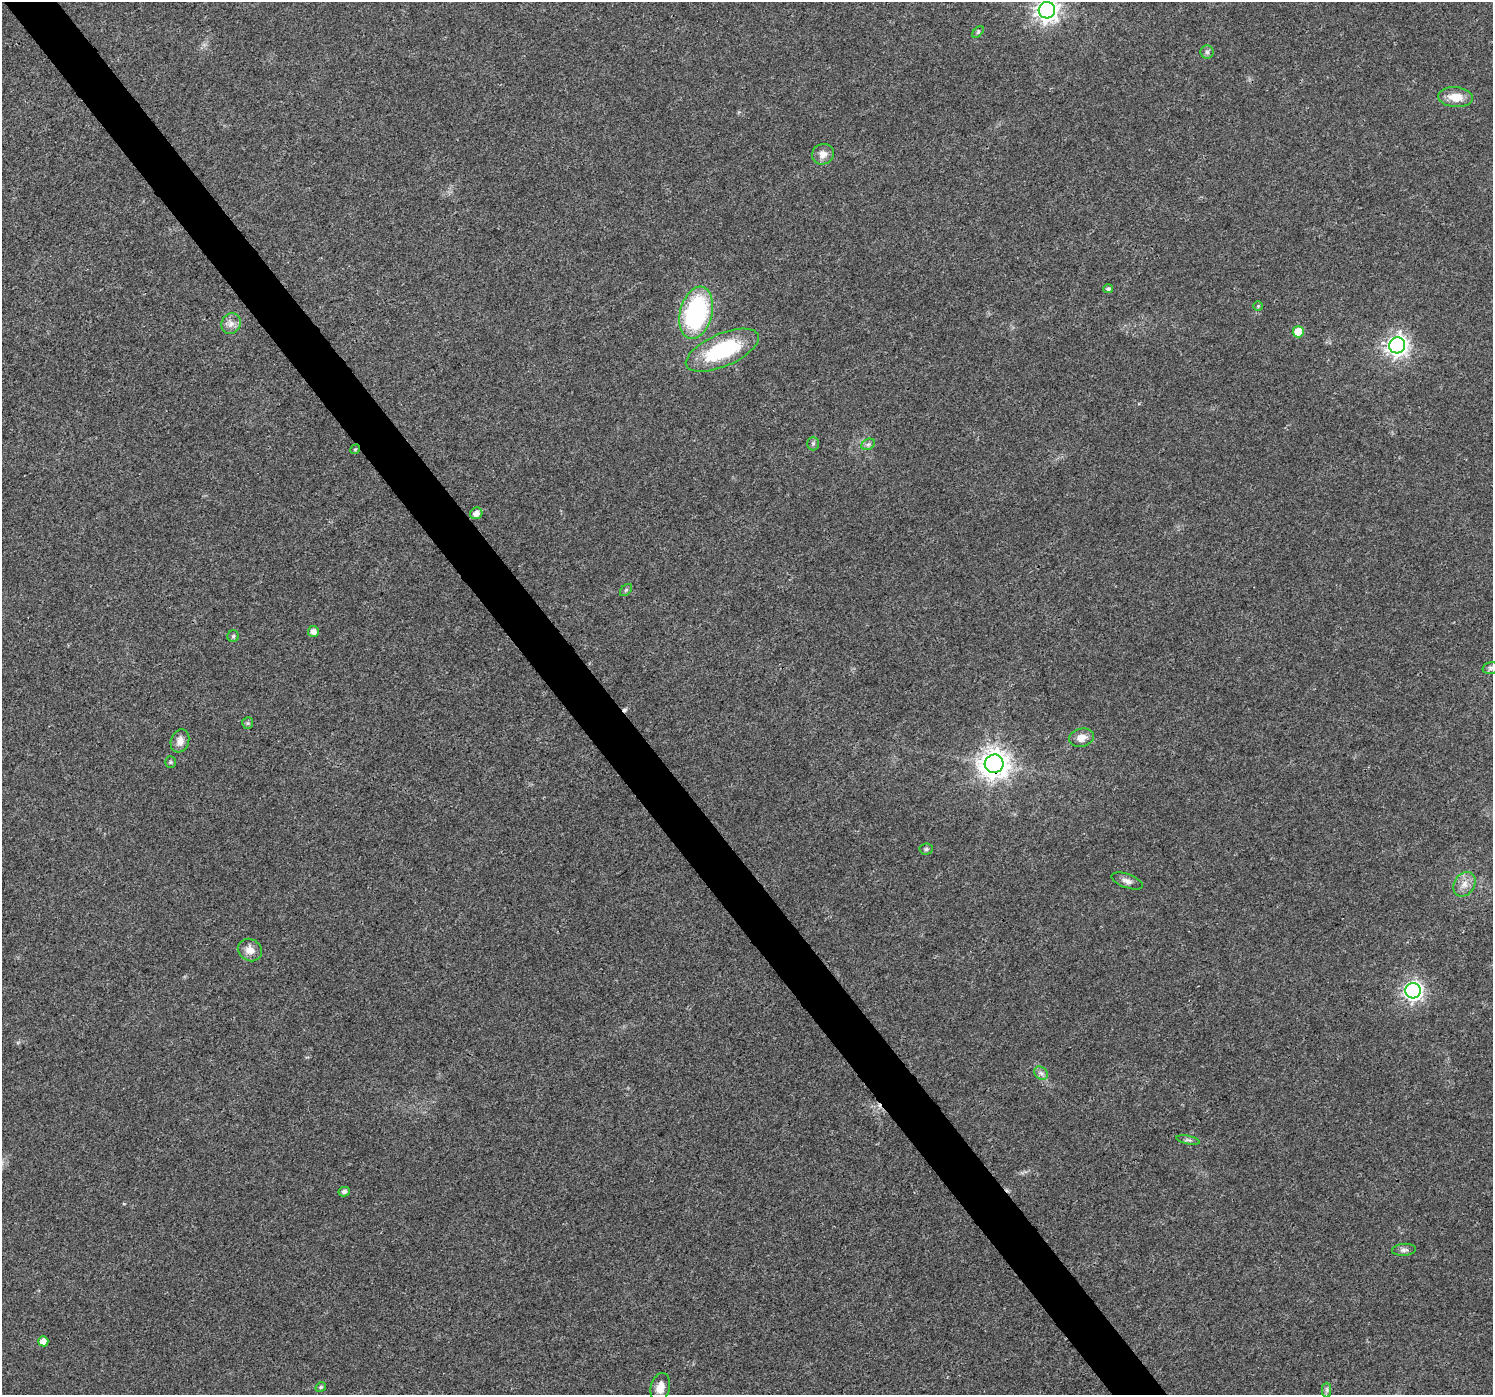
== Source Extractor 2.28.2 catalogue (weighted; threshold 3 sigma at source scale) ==
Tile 11 of 4 x 4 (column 3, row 3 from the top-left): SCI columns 2990-4480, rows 1530-2922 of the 5974 x 5910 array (HDU 1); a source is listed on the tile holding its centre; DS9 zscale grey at full resolution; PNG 1495 x 1397 px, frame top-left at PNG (2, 2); each listed source drawn as its Kron ellipse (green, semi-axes under 4 px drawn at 4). Shown black and unused: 4% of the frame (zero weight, under 3 of 4 exposures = <1% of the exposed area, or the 3 px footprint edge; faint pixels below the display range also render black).
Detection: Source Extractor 2.28.2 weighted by HDU 2 'WHT'; one run over the whole footprint, this tile lists its part. Background 0.0123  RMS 0.0028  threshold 0.0126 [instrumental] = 3 sigma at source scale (4.5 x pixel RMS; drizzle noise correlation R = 1.50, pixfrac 1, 0.0396/0.0396 arcsec/px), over >= 5 px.
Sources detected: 40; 2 cosmic-ray / hot-pixel residue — neither listed nor drawn; the other 38 listed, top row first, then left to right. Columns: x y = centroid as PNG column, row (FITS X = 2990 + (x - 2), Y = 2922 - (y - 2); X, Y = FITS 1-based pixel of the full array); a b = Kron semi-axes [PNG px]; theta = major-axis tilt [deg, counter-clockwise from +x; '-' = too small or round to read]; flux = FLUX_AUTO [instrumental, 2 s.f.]
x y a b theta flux
1047 10 8 8 - 190
978 32 7 4 46 0.44
1207 52 6 6 - 0.68
1455 97 17 10 -5 4.5
823 154 11 10 - 2.1
1108 289 5 4 - 0.64
1258 306 5 5 - 0.39
696 313 26 16 75 42
231 324 11 9 60 1.8
1298 332 5 5 - 5.9
1397 345 8 8 - 160
722 350 39 16 23 24
813 443 7 5 90 0.59
868 444 7 5 29 0.68
355 449 5 4 - 0.37
476 513 6 5 - 1.6
626 590 7 4 45 0.46
313 631 5 5 - 1.6
233 636 6 5 - 0.51
1490 668 8 6 14 0.62
248 723 6 5 - 0.46
1082 738 13 9 13 2.6
180 741 12 9 71 2
170 762 6 5 - 0.42
994 764 9 9 - 370
926 849 7 5 4 0.56
1127 881 16 7 -20 1.5
1464 884 13 10 55 2.5
250 950 12 11 - 2.6
1413 991 8 7 - 130
1041 1073 7 6 - 0.93
1188 1140 12 3 -12 0.63
344 1192 5 4 - 0.82
1404 1250 12 6 4 0.98
43 1341 5 5 - 2.5
321 1387 5 4 - 0.55
660 1388 15 9 77 3
1327 1390 7 4 90 0.7
Overlapping masked pixels (flux is a lower limit): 2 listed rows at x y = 355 449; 994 764
Isophote crosses this tile's border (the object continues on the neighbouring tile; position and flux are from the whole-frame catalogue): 1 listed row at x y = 1047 10